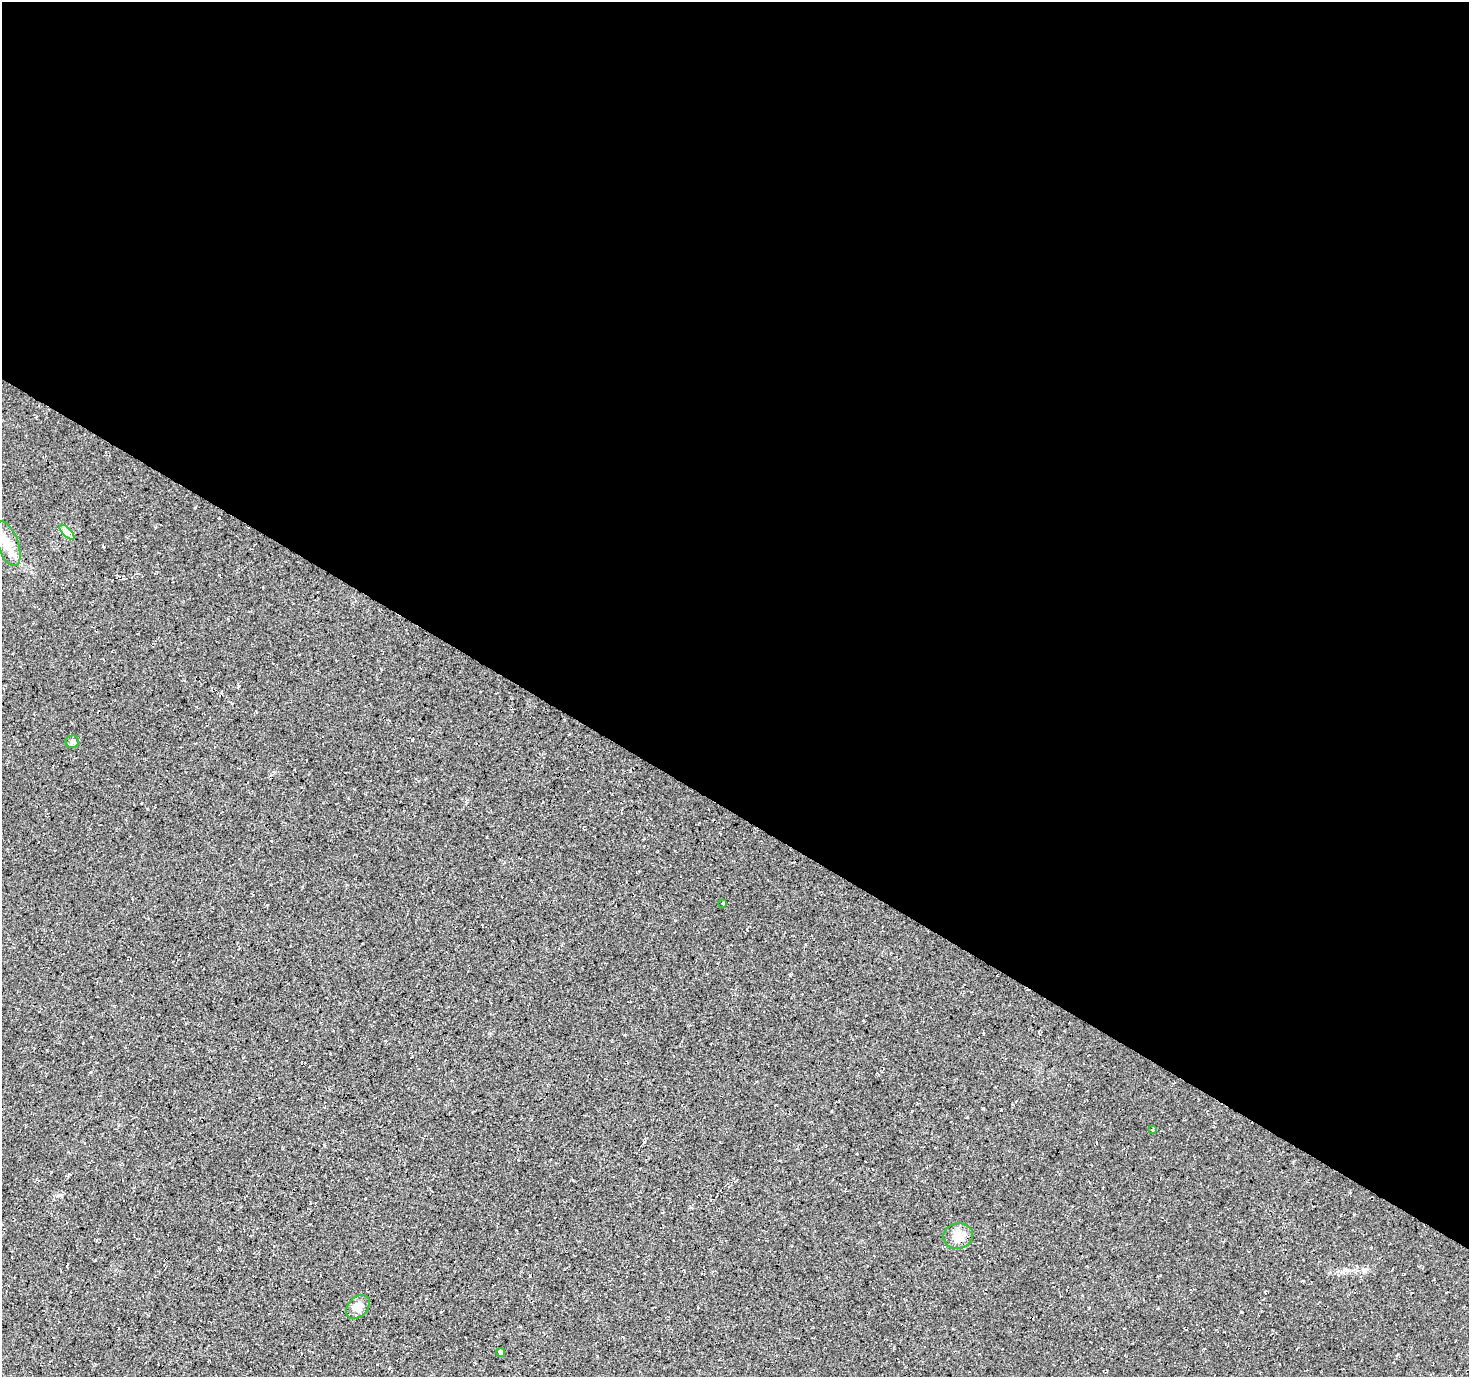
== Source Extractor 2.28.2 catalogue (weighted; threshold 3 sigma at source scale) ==
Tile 3 of 4 x 4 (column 3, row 1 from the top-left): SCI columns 2945-4411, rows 4388-5762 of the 5880 x 5952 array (HDU 1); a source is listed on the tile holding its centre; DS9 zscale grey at full resolution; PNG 1471 x 1379 px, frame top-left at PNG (2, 2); each listed source drawn as its Kron ellipse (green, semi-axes under 4 px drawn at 4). Shown black and unused: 59% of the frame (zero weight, under 3 of 4 exposures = <1% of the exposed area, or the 3 px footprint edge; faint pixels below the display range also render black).
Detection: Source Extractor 2.28.2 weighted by HDU 2 'WHT'; one run over the whole footprint, this tile lists its part. Background 0.0149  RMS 0.005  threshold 0.0226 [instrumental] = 3 sigma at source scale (4.5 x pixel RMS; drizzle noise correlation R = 1.50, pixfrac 1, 0.0396/0.0396 arcsec/px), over >= 5 px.
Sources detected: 8; all 8 listed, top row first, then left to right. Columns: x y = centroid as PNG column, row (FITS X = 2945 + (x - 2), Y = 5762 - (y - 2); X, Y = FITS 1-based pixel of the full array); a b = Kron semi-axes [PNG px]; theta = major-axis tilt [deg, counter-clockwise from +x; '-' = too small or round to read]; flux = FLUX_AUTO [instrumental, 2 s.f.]
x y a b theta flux
67 532 9 3 -45 1.6
8 544 23 10 -70 7.5
72 742 7 6 - 1.3
723 903 3 2 - 0.42
1153 1130 3 3 - 0.47
958 1236 15 13 10 6.7
358 1307 14 9 46 4.4
501 1352 4 4 - 1.1